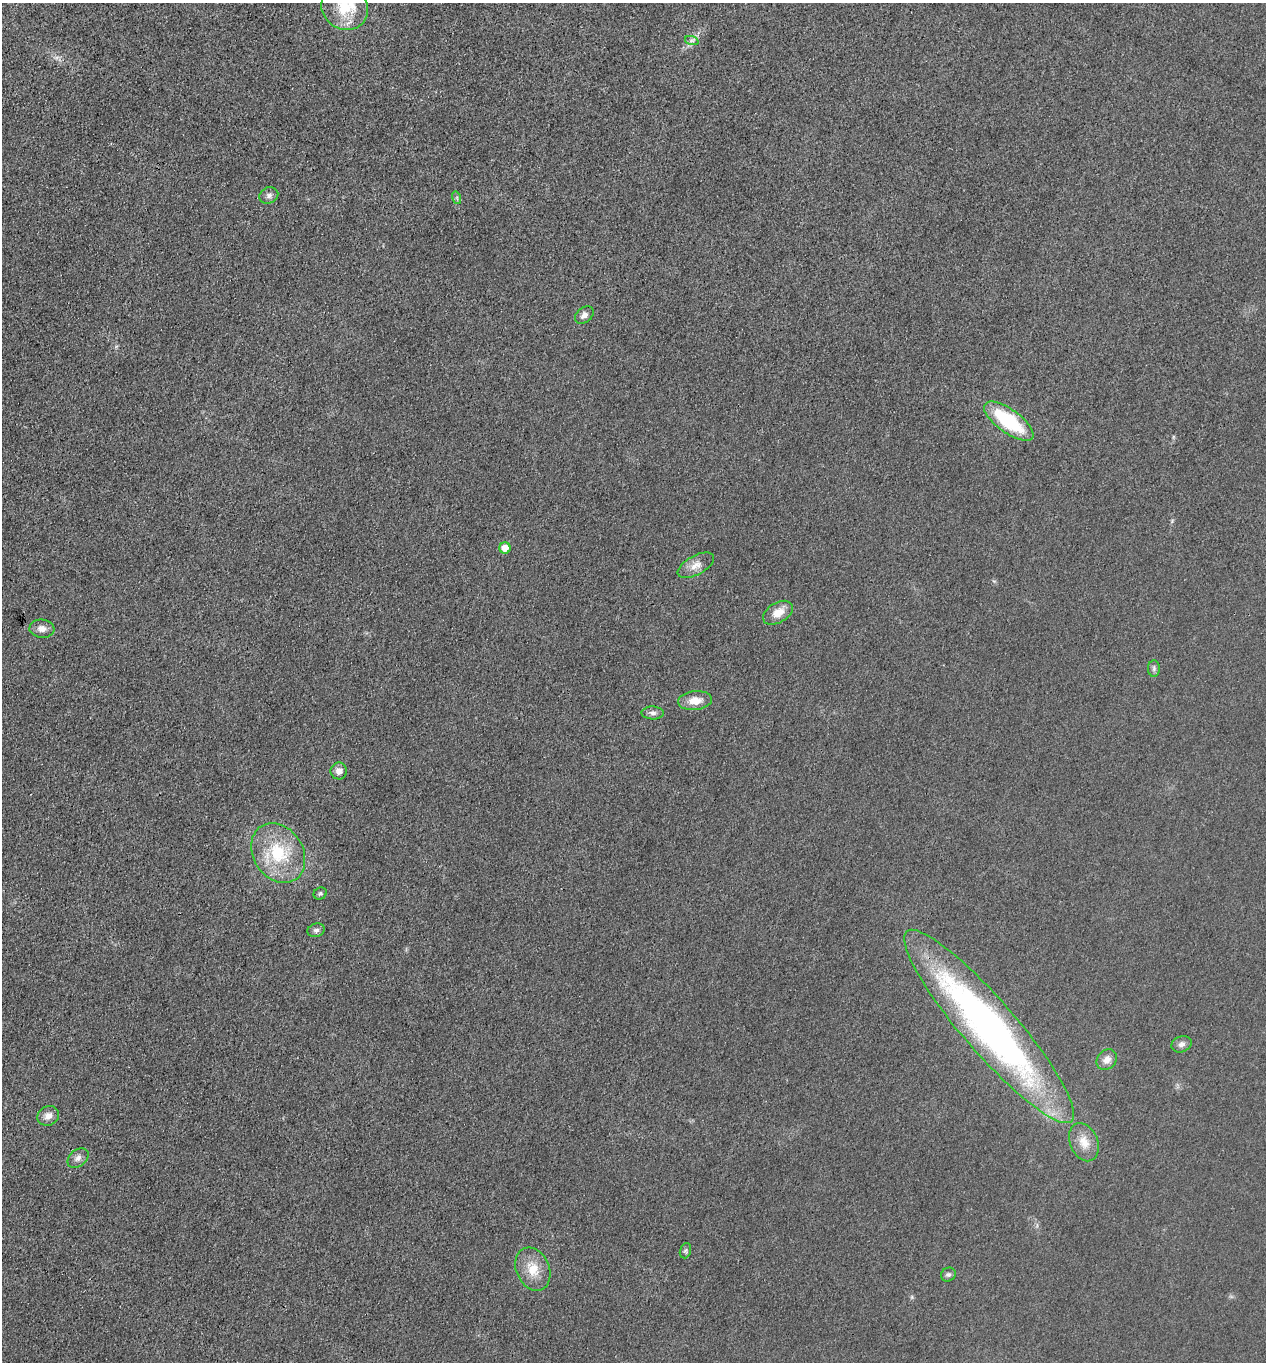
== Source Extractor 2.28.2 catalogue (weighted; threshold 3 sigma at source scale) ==
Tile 11 of 4 x 4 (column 3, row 3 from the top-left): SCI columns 2802-4065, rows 1363-2722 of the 5466 x 5451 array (HDU 1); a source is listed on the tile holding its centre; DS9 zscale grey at full resolution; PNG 1268 x 1364 px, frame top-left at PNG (2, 3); each listed source drawn as its Kron ellipse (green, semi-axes under 4 px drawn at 4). Shown black and unused: <1% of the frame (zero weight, under 3 of 4 exposures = <1% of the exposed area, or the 3 px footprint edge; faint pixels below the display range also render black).
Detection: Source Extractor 2.28.2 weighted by HDU 2 'WHT'; one run over the whole footprint, this tile lists its part. Background 0.0176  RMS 0.006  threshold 0.0269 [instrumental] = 3 sigma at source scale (4.5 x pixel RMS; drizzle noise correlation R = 1.50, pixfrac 1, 0.05/0.05 arcsec/px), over >= 5 px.
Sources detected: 27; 1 inside a brighter listed object's ellipse — not listed separately; the other 26 listed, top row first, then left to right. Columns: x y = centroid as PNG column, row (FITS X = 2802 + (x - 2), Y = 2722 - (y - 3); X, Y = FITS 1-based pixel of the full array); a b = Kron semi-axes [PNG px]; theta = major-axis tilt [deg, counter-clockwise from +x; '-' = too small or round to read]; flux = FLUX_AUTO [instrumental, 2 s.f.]
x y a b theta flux
345 7 24 22 -40 22
692 41 7 4 -18 1.4
269 195 10 8 25 2.3
457 198 6 4 -73 0.99
584 315 11 7 40 2.6
1009 421 29 11 -36 40
505 548 5 5 - 8.1
696 565 20 9 29 5.8
778 613 16 10 31 7.8
42 629 12 9 -6 4.1
1154 669 8 6 90 1.5
695 701 17 9 6 7.4
653 713 11 6 -1 2.3
339 771 8 8 - 3.7
278 853 32 25 -58 32
320 893 7 6 - 1.1
316 930 9 6 18 1.8
989 1026 126 26 -49 300
1181 1044 10 7 21 2.7
1107 1060 11 9 43 4.5
48 1116 11 9 29 4.3
1084 1142 20 13 -67 9
78 1158 12 8 39 2.9
685 1251 8 5 72 1.3
533 1269 22 16 -66 12
948 1275 7 6 - 1.6
Isophote crosses this tile's border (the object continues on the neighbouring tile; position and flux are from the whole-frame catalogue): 1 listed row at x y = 345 7